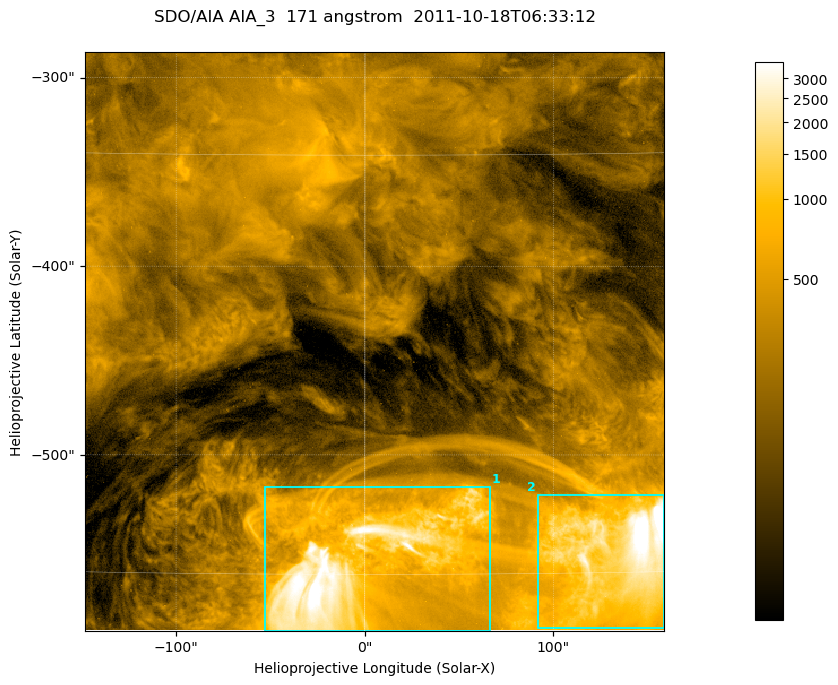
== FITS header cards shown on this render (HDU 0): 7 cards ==
TELESCOP= 'SDO/AIA '
INSTRUME= 'AIA_3   '
WAVELNTH=                  171
WAVEUNIT= 'angstrom'
DATE-OBS= '2011-10-18T06:33:12.34'
CTYPE1  = 'HPLN-TAN'
CTYPE2  = 'HPLT-TAN'

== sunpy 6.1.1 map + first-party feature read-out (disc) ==
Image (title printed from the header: SDO/AIA AIA_3  171 angstrom  2011-10-18T06:33:12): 512 x 512 px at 0.599 arcsec/px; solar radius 963 arcsec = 1606 px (partial field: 3.2% of the solar disc is inside the frame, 100% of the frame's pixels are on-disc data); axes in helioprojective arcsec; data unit not stated in the header (colour bar unlabelled)
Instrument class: DISC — disc imager (sunpy class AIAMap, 171 A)
Bright regions (active regions / flare kernels): reference = the on-disc median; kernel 5 px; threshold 5 sigma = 785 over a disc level ~231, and >= 1.15x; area >= 262 px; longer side >= 6 px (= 3.6 arcsec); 2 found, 2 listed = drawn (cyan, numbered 1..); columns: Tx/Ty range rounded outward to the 2 arcsec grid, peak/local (2 s.f.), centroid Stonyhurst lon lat
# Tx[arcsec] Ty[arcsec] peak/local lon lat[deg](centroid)
1 -54..68 -594..-516 19 +0 -30
2 90..160 -592..-520 27 +9 -29